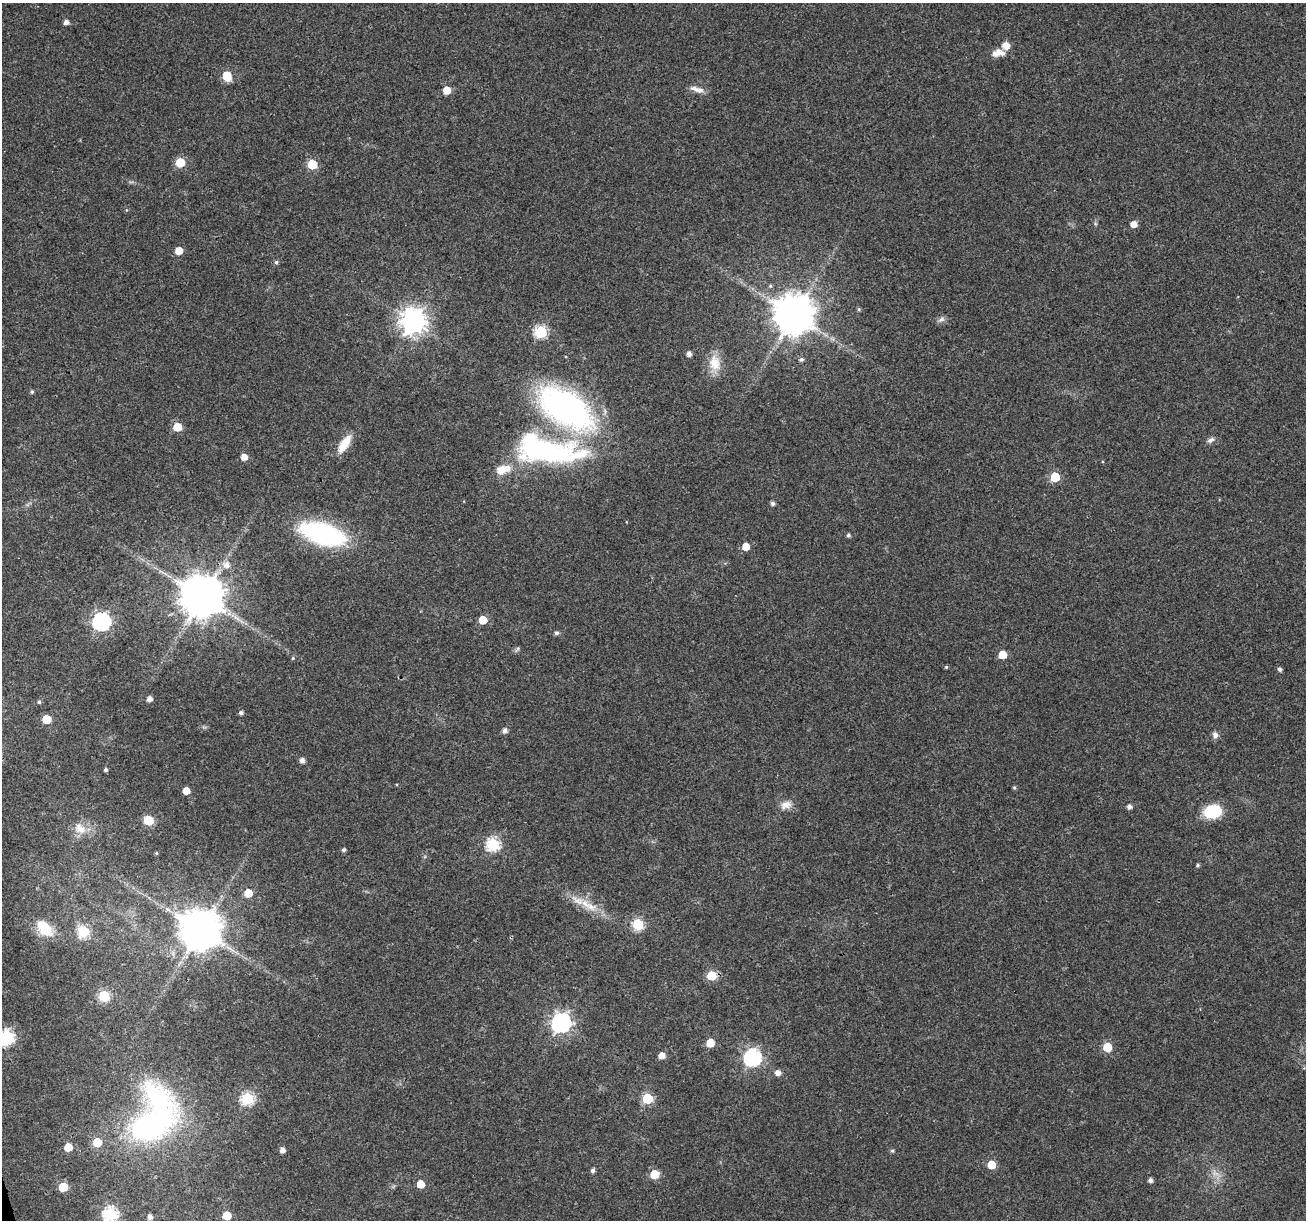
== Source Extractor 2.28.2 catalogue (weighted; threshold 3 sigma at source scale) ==
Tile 7 of 4 x 4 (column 3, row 2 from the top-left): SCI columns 2612-3915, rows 2539-3756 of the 5220 x 5027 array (HDU 1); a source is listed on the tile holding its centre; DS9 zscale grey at full resolution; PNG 1308 x 1222 px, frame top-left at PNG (2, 3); no overlay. Shown black and unused: <1% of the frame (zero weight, under 3 of 4 exposures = <1% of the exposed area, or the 3 px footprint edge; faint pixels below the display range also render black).
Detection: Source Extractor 2.28.2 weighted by HDU 2 'WHT'; one run over the whole footprint, this tile lists its part. Background 0.0215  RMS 0.003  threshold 0.0133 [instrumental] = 3 sigma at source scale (4.5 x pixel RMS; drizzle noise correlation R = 1.50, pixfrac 1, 0.0396/0.0396 arcsec/px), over >= 5 px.
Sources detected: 99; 2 too faint to see at this stretch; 2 inside a brighter object's white glare — not listed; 4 inside a brighter listed object's ellipse — not listed separately; the other 91 listed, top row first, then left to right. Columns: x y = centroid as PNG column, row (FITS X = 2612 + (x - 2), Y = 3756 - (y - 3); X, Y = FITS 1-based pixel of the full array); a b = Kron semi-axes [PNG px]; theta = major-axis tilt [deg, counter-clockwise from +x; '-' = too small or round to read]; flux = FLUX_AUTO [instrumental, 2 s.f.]
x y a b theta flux
66 22 5 4 - 1.4
1006 46 10 8 -42 2.6
998 52 11 8 -78 1.6
227 76 7 5 -72 12
697 89 20 6 -16 2.2
447 90 5 5 - 5.6
180 162 6 5 - 14
312 164 6 5 - 14
1133 224 5 5 - 2.8
179 251 5 5 - 5.1
276 262 5 5 - 0.63
859 309 5 4 - 0.42
794 315 11 11 - 940
941 319 11 6 36 1
413 321 9 9 - 300
541 332 6 6 - 35
689 354 5 5 - 1.4
801 359 6 5 - 0.77
715 363 23 16 -81 5.7
32 392 4 4 - 0.49
565 407 43 23 -32 120
177 427 5 5 - 8.3
1211 440 11 6 30 1.1
344 444 25 10 57 5.5
548 452 86 26 -2 56
244 457 5 5 - 2.8
1055 477 6 5 - 15
773 504 5 4 - 0.89
322 534 33 15 -16 63
848 535 5 4 - 0.65
746 547 5 5 - 4.5
226 565 10 9 - 2.4
202 597 11 11 - 1200
483 620 5 5 - 8.4
101 622 7 7 - 100
556 633 5 5 - 0.84
1003 655 5 5 - 7.1
293 658 5 5 - 0.34
946 667 4 4 - 0.4
1280 669 6 5 - 0.67
149 699 5 5 - 1.6
39 702 5 4 - 0.47
241 713 5 4 - 0.89
47 719 5 5 - 9.1
505 730 5 5 - 1.3
1215 735 8 7 - 1.2
302 760 5 4 - 1.5
106 770 4 4 - 0.6
1014 788 5 4 - 0.46
186 791 5 5 - 4
786 805 16 10 22 2.6
1129 807 5 4 - 1.3
1212 811 17 12 11 14
148 820 6 5 - 16
80 829 17 12 -35 4.2
493 844 6 6 - 43
344 850 5 4 - 0.72
156 853 4 4 - 0.32
1198 865 4 4 - 0.5
248 893 5 5 - 8.1
578 900 25 9 -29 4.8
638 924 6 6 - 28
44 928 22 13 -50 7.5
200 930 11 11 - 1100
83 932 6 6 - 27
712 976 6 5 - 12
104 996 6 6 - 26
561 1023 8 7 - 150
7 1037 7 6 - 36
710 1043 5 5 - 7.3
1107 1047 5 5 - 12
661 1055 5 5 - 2.8
752 1058 7 7 - 87
778 1073 6 6 - 1.8
647 1098 6 6 - 22
247 1099 6 6 - 39
159 1101 66 35 -49 42
149 1126 31 21 7 73
97 1142 5 5 - 9.8
68 1147 5 5 - 7
282 1150 5 5 - 1.6
892 1151 6 5 - 0.44
991 1165 5 5 - 7.9
593 1170 5 4 - 0.92
654 1174 6 5 - 9.7
1150 1180 5 5 - 1
420 1184 5 5 - 6.1
63 1187 6 5 - 11
110 1214 7 6 - 54
227 1215 5 5 - 5.9
150 1217 5 4 - 1.5
Isophote crosses this tile's border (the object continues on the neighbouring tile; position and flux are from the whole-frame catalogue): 1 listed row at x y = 110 1214